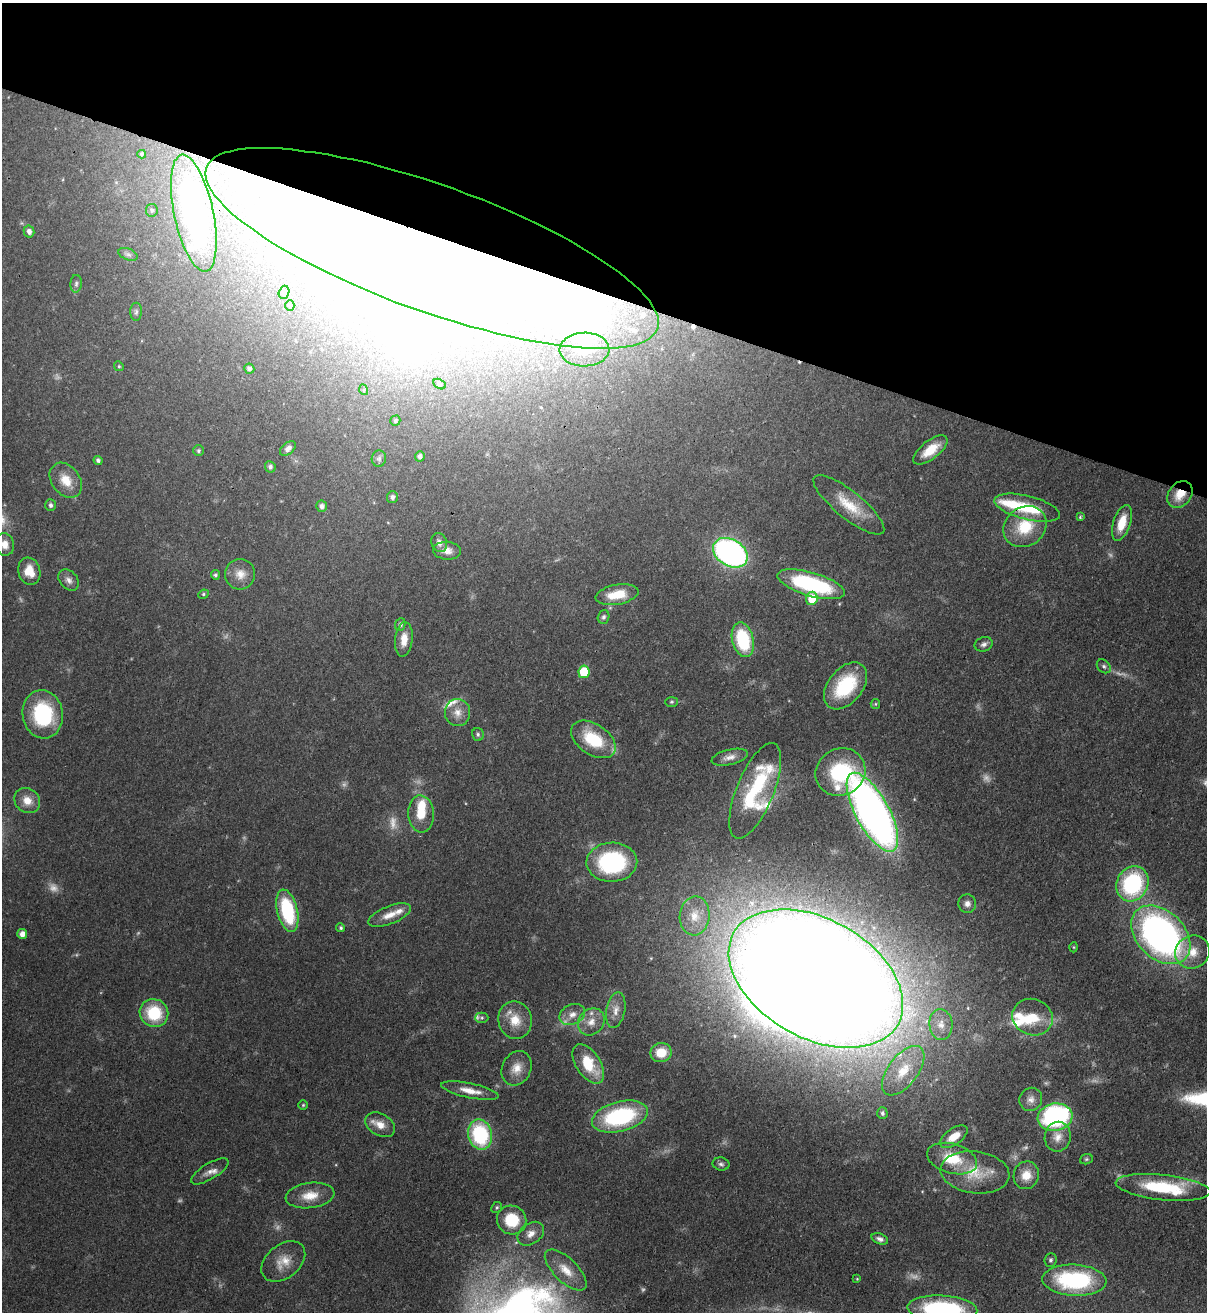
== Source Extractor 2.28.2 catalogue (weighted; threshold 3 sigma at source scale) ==
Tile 2 of 4 x 4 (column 2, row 1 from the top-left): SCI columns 1549-2753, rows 3963-5272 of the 5379 x 5303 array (HDU 1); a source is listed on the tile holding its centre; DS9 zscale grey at full resolution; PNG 1209 x 1314 px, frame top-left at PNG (2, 3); each listed source drawn as its Kron ellipse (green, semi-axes under 4 px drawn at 4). Shown black and unused: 22% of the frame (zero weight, under 3 of 4 exposures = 7% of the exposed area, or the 3 px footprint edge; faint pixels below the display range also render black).
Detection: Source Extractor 2.28.2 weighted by HDU 2 'WHT'; one run over the whole footprint, this tile lists its part. Background 0.0831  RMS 0.0039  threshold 0.0177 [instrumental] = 3 sigma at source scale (4.5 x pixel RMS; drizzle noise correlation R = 1.50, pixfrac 1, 0.05/0.05 arcsec/px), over >= 5 px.
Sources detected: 166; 17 too faint to see at this stretch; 15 inside a brighter object's white glare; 3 cosmic-ray / hot-pixel residue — neither listed nor drawn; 14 inside a brighter listed object's ellipse — not listed separately; the other 117 listed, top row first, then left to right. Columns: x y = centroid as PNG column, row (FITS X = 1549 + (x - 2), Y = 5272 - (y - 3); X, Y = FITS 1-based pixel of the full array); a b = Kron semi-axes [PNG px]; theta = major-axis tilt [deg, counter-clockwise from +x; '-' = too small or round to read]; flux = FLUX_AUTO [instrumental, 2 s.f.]
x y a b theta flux
142 154 4 4 - 0.57
152 210 6 6 - 0.86
194 213 60 19 -78 150
29 231 6 5 - 1.7
432 248 240 63 -20 420
128 254 10 5 -21 1.2
76 284 9 5 88 1
284 292 7 5 74 0.8
290 306 5 4 - 0.63
136 312 9 6 89 1
584 350 25 17 1 13
119 366 5 4 - 0.54
249 369 5 5 - 1.2
440 384 7 4 -29 0.71
364 390 5 3 - 0.36
395 421 5 5 - 0.79
288 449 9 5 40 1.9
930 450 20 9 38 8.1
198 451 5 5 - 0.79
420 456 5 4 - 1.4
379 459 8 7 - 1.2
98 460 4 4 - 1.1
270 467 6 5 - 1.2
66 480 19 14 -52 7.5
1180 494 15 11 50 7.1
392 497 6 5 - 1.3
50 505 6 5 - 1.1
849 505 44 13 -39 12
322 506 5 5 - 1.5
1027 508 34 12 -14 18
1080 517 4 4 - 0.53
1122 523 18 8 72 8.2
1025 527 23 19 36 15
439 542 10 7 -72 2.2
5 544 11 9 -76 3.7
447 551 14 9 -3 3.1
730 553 18 13 -31 130
29 571 13 11 -73 6.6
240 574 15 15 - 4.8
215 575 5 4 - 0.84
69 580 12 8 -49 2.2
811 584 35 12 -16 45
203 594 5 4 - 0.61
617 595 21 10 10 8.7
812 598 7 5 83 9.5
604 617 7 5 71 1
400 624 6 5 - 1.4
404 639 17 8 84 5.4
743 640 17 10 -77 27
984 644 9 7 18 1.4
1104 666 8 6 -45 1
584 672 6 5 - 16
845 686 27 17 51 25
672 702 6 5 - 0.65
875 704 5 4 - 0.49
457 712 13 12 - 4.8
43 714 24 20 -80 30
478 734 6 5 - 0.9
593 739 25 15 -34 18
730 757 18 7 13 3
840 772 25 23 30 34
755 791 51 18 68 29
27 800 13 11 -40 4.8
872 812 44 17 -61 250
421 814 19 12 -86 9.1
612 862 25 19 2 46
1132 884 18 15 62 44
967 904 9 9 - 2.1
287 911 22 10 -76 30
390 915 22 9 22 5.4
695 916 19 15 85 7.8
341 928 4 4 - 0.69
22 934 5 5 - 2.6
1161 935 34 23 -44 180
1074 947 5 3 - 0.41
1192 952 18 16 31 7.3
816 979 94 59 -29 2500
616 1010 18 9 79 3.7
154 1013 14 13 - 18
572 1014 13 10 25 3.6
1033 1017 20 18 -20 10
482 1018 7 5 0 0.75
515 1020 19 16 -79 8
591 1022 14 12 49 4.7
941 1025 15 11 -84 4.6
661 1053 10 9 - 8.1
588 1064 22 12 -57 14
517 1068 18 14 64 5.6
903 1071 29 15 53 12
470 1091 29 7 -12 5.6
1031 1099 12 11 - 2.8
303 1105 4 4 - 0.52
882 1113 6 5 - 1.1
620 1116 29 15 14 46
1055 1117 17 13 9 78
380 1125 16 11 -31 4.8
480 1134 15 12 -76 35
954 1137 16 8 35 5.9
1058 1137 15 13 80 4.6
952 1159 25 15 -15 13
1086 1159 6 5 - 0.64
721 1164 8 6 -10 1.1
210 1171 21 8 31 2.9
975 1172 34 21 -7 13
1026 1175 14 12 70 6
1163 1187 47 12 -6 28
310 1195 24 12 7 7.5
497 1207 6 5 - 0.68
512 1220 15 14 - 16
531 1234 14 10 35 3.9
880 1239 8 5 -22 1.5
1051 1260 7 6 - 0.92
283 1261 25 16 39 7.6
566 1270 27 12 -44 7.1
857 1279 4 4 - 0.37
1074 1280 32 15 -3 46
942 1309 35 13 -3 51
Overlapping masked pixels (flux is a lower limit): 5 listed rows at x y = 432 248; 1180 494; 1027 508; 816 979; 1055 1117
Isophote crosses this tile's border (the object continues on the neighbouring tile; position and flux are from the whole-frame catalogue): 2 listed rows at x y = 5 544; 942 1309